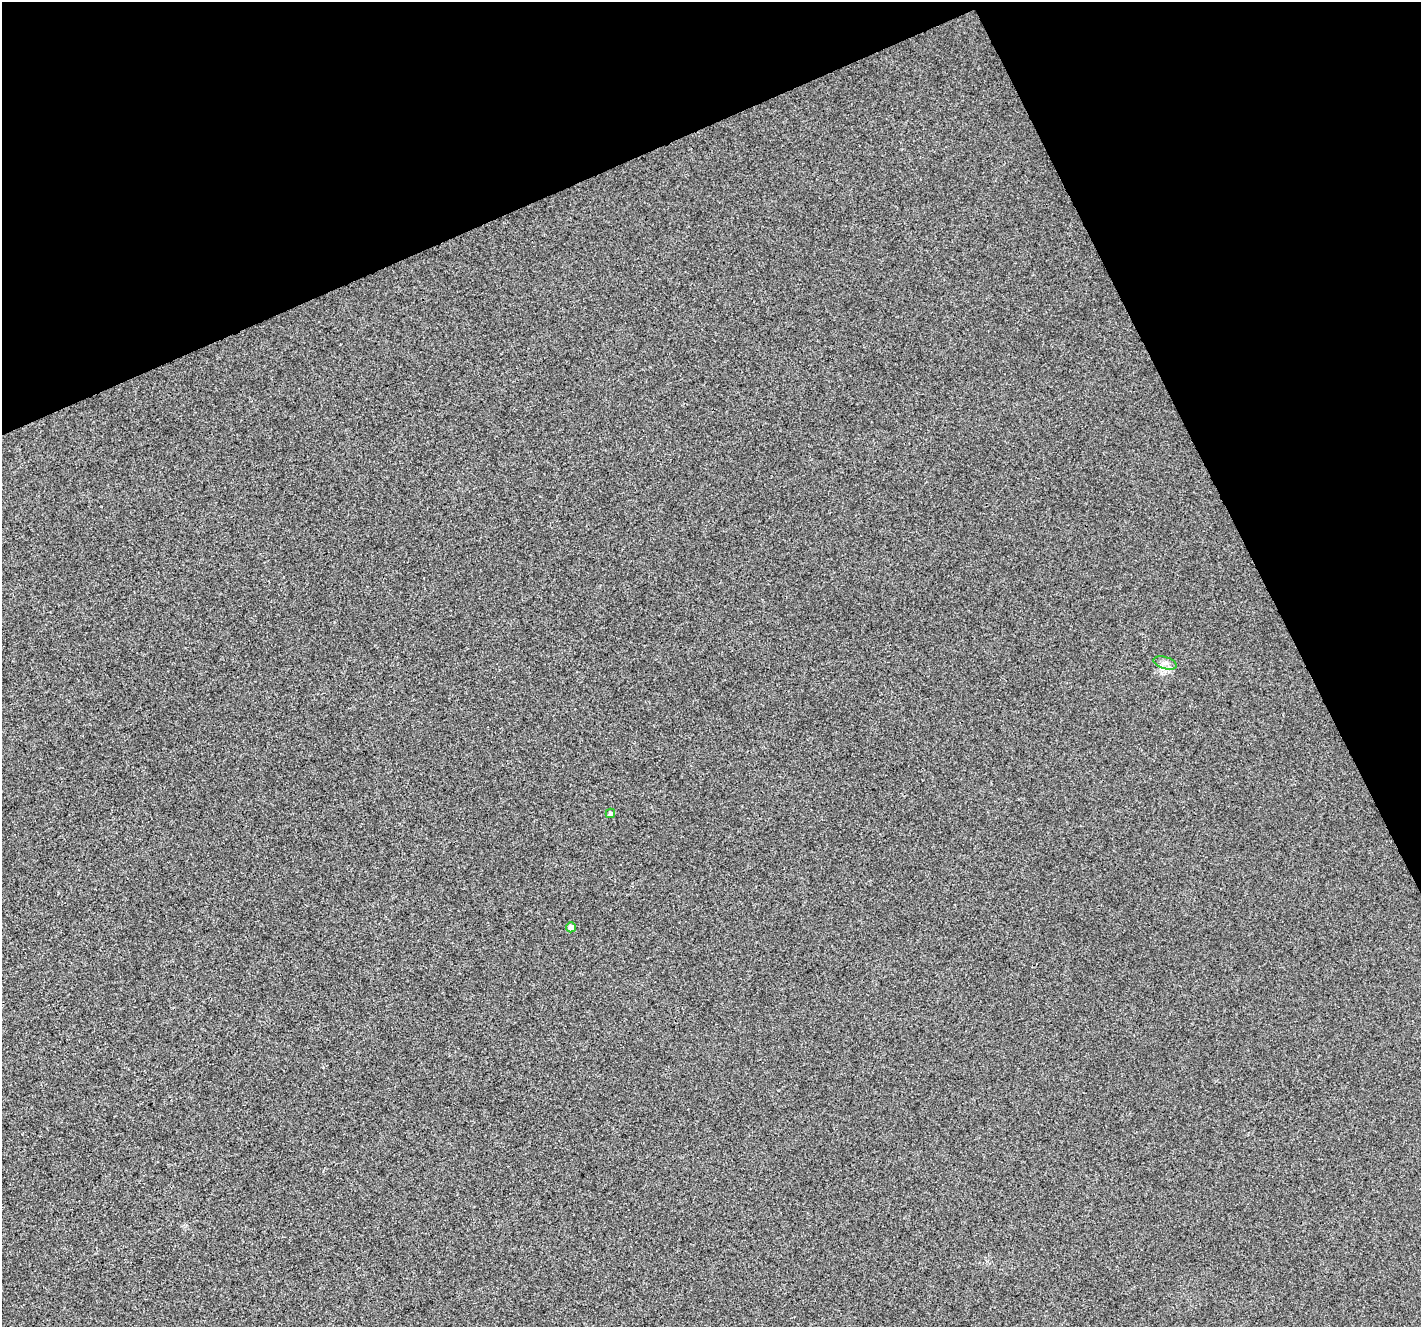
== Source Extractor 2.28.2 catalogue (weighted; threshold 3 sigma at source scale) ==
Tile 3 of 4 x 4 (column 3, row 1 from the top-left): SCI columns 2840-4258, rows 4127-5451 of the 5679 x 5544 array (HDU 1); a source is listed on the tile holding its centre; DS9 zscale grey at full resolution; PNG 1423 x 1329 px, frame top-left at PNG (2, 2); each listed source drawn as its Kron ellipse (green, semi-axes under 4 px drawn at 4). Shown black and unused: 22% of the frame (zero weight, under 3 of 4 exposures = <1% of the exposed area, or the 3 px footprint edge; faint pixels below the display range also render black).
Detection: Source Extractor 2.28.2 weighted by HDU 2 'WHT'; one run over the whole footprint, this tile lists its part. Background 0.00276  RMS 0.0037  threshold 0.0166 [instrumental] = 3 sigma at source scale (4.5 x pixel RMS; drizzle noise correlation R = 1.50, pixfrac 1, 0.0396/0.0396 arcsec/px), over >= 5 px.
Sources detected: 3; all 3 listed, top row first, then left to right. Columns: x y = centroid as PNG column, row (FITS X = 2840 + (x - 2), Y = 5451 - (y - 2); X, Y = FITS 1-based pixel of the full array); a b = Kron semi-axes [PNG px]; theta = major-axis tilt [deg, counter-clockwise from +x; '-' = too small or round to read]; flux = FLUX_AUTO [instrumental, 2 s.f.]
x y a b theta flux
1165 663 12 6 -18 1.5
610 813 5 4 - 0.79
571 927 5 5 - 1.7